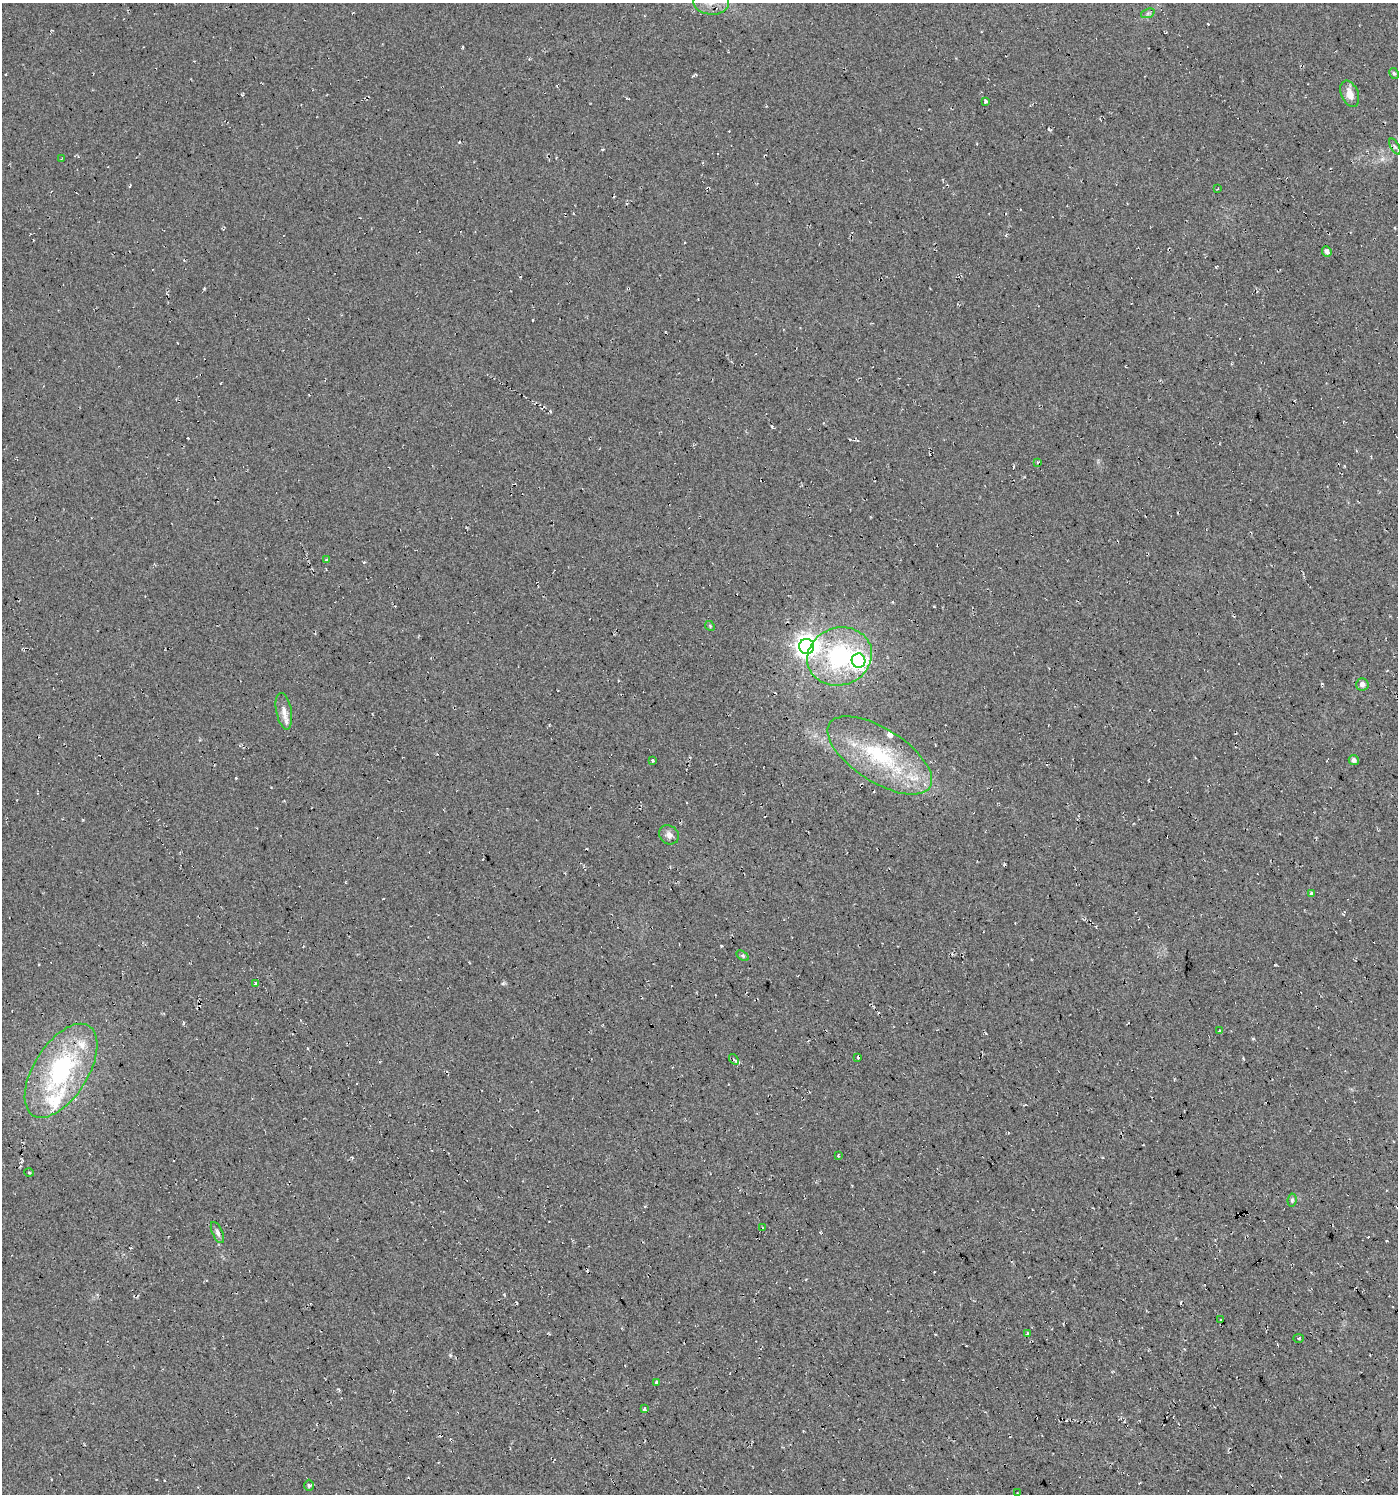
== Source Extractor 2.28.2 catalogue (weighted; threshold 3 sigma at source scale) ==
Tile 6 of 4 x 4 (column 2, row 2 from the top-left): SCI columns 1526-2921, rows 2985-4476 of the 5906 x 5968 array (HDU 1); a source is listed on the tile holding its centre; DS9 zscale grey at full resolution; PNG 1400 x 1496 px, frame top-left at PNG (2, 3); each listed source drawn as its Kron ellipse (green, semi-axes under 4 px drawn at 4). Shown black and unused: <1% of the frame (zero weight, under 2 of 3 exposures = <1% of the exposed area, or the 3 px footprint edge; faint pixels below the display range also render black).
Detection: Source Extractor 2.28.2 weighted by HDU 2 'WHT'; one run over the whole footprint, this tile lists its part. Background 0.03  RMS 0.013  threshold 0.0577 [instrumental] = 3 sigma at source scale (4.5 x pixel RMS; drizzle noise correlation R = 1.50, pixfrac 1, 0.0396/0.0396 arcsec/px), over >= 5 px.
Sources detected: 50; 5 cosmic-ray / hot-pixel residue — neither listed nor drawn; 5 inside a brighter listed object's ellipse — not listed separately; the other 40 listed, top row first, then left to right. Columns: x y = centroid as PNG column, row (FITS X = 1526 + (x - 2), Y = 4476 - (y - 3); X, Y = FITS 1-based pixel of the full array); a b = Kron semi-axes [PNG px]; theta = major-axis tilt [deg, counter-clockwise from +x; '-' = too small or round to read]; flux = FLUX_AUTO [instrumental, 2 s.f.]
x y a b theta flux
711 3 18 12 -4 19
1148 13 7 4 19 2.8
1394 73 6 4 -62 2
1350 94 14 8 -67 12
986 101 4 3 - 16
1395 146 9 4 -61 2.8
62 158 3 2 - 0.9
1217 189 3 2 - 1
1327 251 5 4 - 5.3
1037 462 3 2 - 1.4
326 560 3 3 - 11
710 626 5 4 - 1.5
807 646 7 7 - 890
839 656 33 29 20 140
858 661 7 7 - 370
1362 684 6 6 - 6.3
284 711 18 7 -79 9.4
880 755 59 26 -32 120
1354 760 5 5 - 4.5
653 761 4 3 - 2.1
669 835 10 9 - 7
1312 893 4 3 - 18
743 956 7 4 -32 2.2
255 983 4 3 - 2.9
1219 1031 3 3 - 18
858 1057 3 3 - 4.2
734 1059 6 3 -49 1.9
61 1071 53 27 58 170
838 1156 3 3 - 7.6
29 1173 4 3 - 1.6
1292 1200 6 4 82 2.5
763 1228 3 2 - 0.89
217 1233 11 5 -64 4.3
1221 1319 3 2 - 1.3
1028 1334 3 3 - 8.9
1299 1338 5 3 - 1.3
657 1382 3 3 - 7.3
645 1409 3 3 - 14
309 1485 5 4 - 2.1
1017 1493 2 2 - 1
Isophote crosses this tile's border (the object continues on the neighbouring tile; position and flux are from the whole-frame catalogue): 1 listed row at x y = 711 3
Unlisted compact peaks at least as high as the median listed source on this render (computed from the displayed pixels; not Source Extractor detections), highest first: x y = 450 1355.